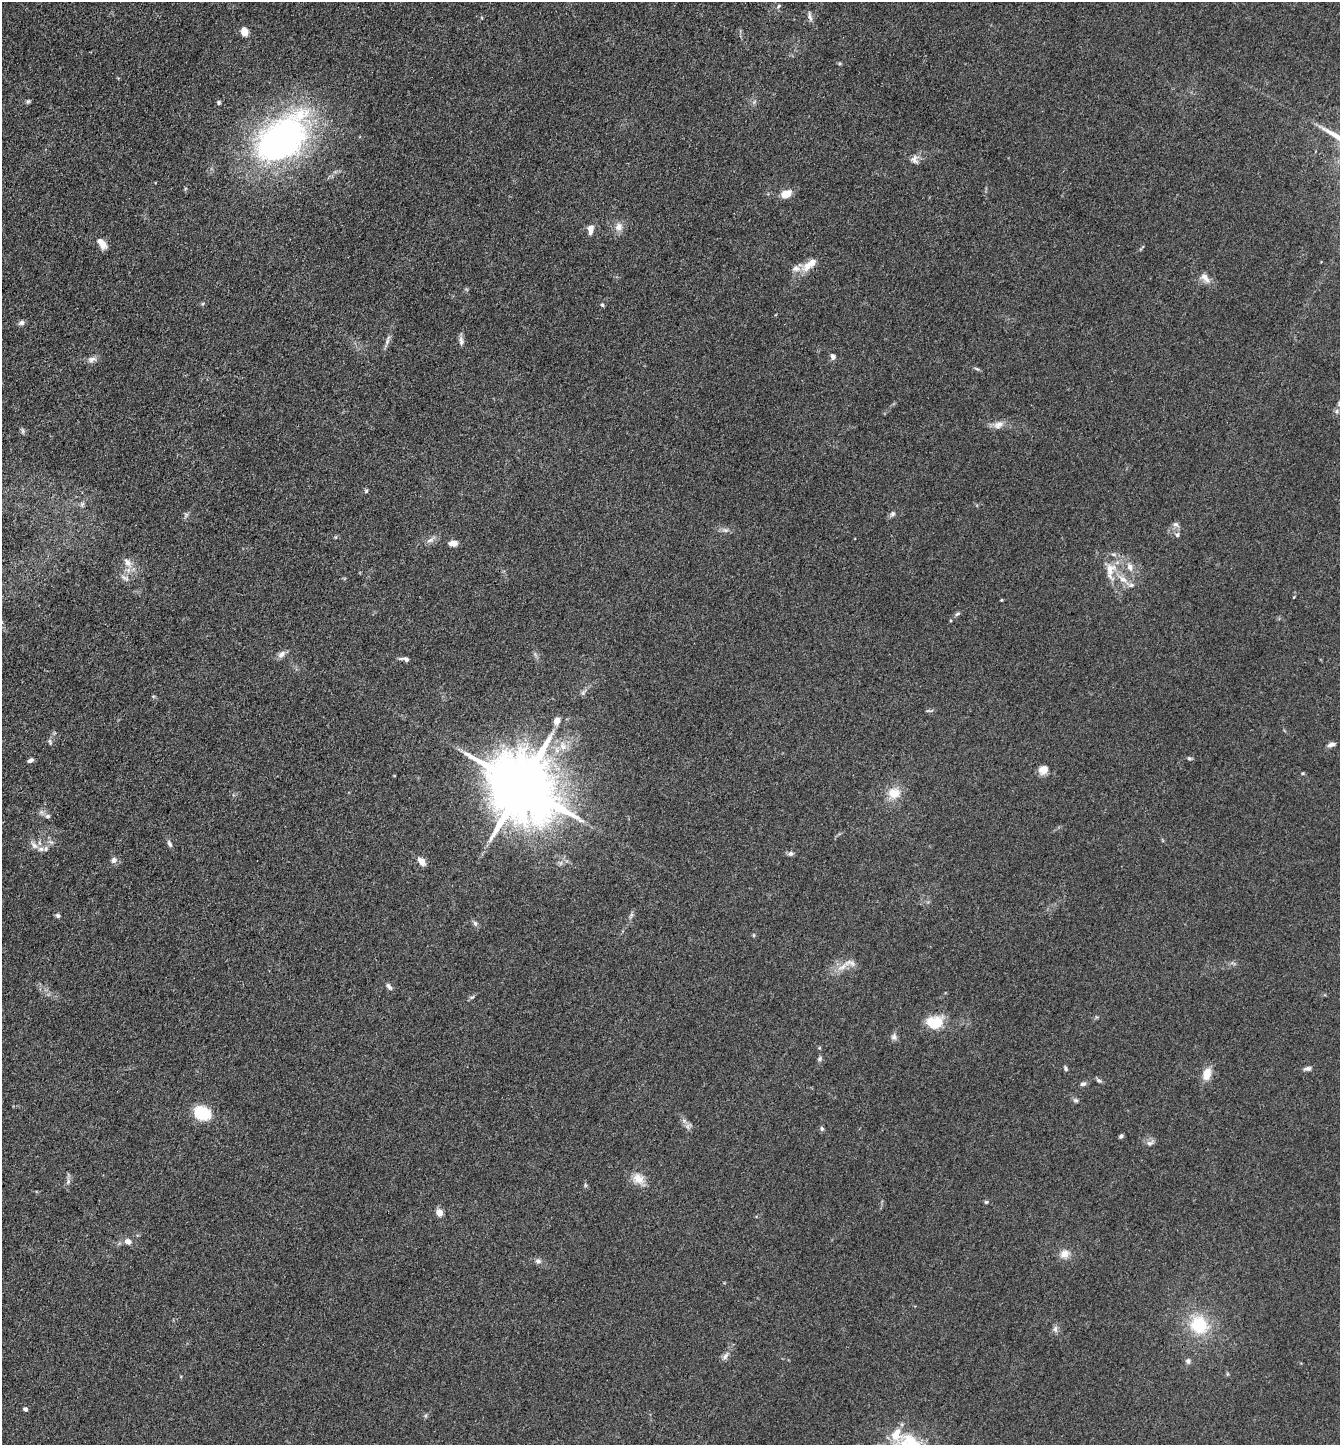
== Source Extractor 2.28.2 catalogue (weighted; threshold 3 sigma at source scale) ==
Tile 11 of 4 x 4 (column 3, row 3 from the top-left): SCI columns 2962-4299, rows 1446-2888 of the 5784 x 5775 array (HDU 1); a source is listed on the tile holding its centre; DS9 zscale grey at full resolution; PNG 1342 x 1447 px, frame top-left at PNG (2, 2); no overlay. Shown black and unused: <1% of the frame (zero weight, under 3 of 4 exposures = <1% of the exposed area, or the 3 px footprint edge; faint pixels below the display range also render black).
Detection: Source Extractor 2.28.2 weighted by HDU 2 'WHT'; one run over the whole footprint, this tile lists its part. Background 0.0825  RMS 0.0063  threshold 0.0284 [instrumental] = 3 sigma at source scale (4.5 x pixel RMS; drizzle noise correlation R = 1.50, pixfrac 1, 0.05/0.05 arcsec/px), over >= 5 px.
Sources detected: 98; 4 inside a brighter listed object's ellipse — not listed separately; the other 94 listed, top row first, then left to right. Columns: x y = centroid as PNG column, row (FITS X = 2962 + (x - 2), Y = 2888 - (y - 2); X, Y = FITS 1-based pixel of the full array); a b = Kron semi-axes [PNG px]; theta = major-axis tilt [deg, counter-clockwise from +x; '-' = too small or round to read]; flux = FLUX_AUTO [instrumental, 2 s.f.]
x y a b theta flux
779 6 6 5 - 1
810 17 14 5 -75 2.5
244 32 7 6 - 8.8
28 101 6 5 - 1
219 102 5 5 - 1.1
282 140 58 36 43 230
914 159 12 8 -68 3
786 194 9 7 25 9.3
619 227 12 10 61 4.6
590 229 10 6 85 5.1
102 244 13 7 -55 6
810 264 27 9 38 9
1205 277 15 9 -44 4.8
602 305 5 4 - 0.98
22 323 7 6 - 2.3
387 341 11 5 77 2.1
461 341 12 6 -83 2.5
833 357 8 6 -83 2.3
92 359 13 7 10 3.1
977 369 6 4 -19 0.95
1337 411 6 4 89 1.3
999 425 14 9 30 4.6
22 431 8 4 -81 1.2
366 491 5 5 - 1
82 504 8 5 65 1.5
892 514 7 6 - 1.6
186 515 6 6 - 1.3
1175 524 9 6 -29 1.9
725 530 7 5 -11 1.7
1177 535 7 5 64 1.4
430 540 11 5 25 2.5
453 543 9 6 0 3.7
128 562 16 8 -53 5.4
1130 567 14 8 -72 4.5
1110 570 28 14 -90 12
125 578 15 6 -32 2.6
1131 585 8 6 1 2.1
1294 597 4 3 - 0.46
1001 600 4 3 - 0.56
957 614 7 5 31 1.3
281 654 12 7 38 3
405 659 12 5 -9 2.3
583 693 6 6 - 1.4
557 721 7 6 - 5.3
50 742 10 4 -72 1.3
1331 744 11 5 15 2.3
563 746 14 10 -62 6.6
1189 758 7 5 -11 0.97
31 760 7 4 25 1.9
1043 770 11 9 25 5.4
1303 773 5 3 - 0.63
522 786 20 16 -39 6600
894 793 9 8 - 13
48 816 6 6 - 1.7
169 844 9 5 -66 1.8
34 845 13 7 -45 3.8
45 849 9 7 56 2.6
791 854 7 6 - 1.7
114 860 9 7 60 2.3
421 861 10 6 -48 5
58 915 7 5 -42 1.4
631 915 10 4 61 1.5
475 923 7 6 - 1.7
754 935 6 3 72 0.64
842 967 17 6 33 5.5
389 987 10 5 -54 2
472 997 7 4 35 1.1
935 1023 17 13 7 19
894 1037 9 7 -68 2.2
820 1059 7 6 - 1.3
1065 1068 7 4 -63 1.2
1307 1069 10 5 13 2.1
1207 1074 14 9 72 8.2
1098 1080 9 4 -27 1.3
1083 1084 8 5 17 1.7
1076 1100 7 6 - 1.3
202 1113 15 11 -23 26
687 1126 9 6 -73 2.3
822 1129 6 5 - 1.3
1121 1136 5 3 - 1.4
1150 1143 10 6 8 2.3
638 1179 15 12 -27 7.5
68 1182 7 5 80 1.6
986 1202 5 5 - 0.84
439 1213 5 4 - 13
128 1242 8 7 - 3.7
1064 1254 12 9 18 5.5
538 1261 8 7 - 2
1199 1325 23 21 -42 29
1055 1329 10 6 -89 2.1
725 1356 13 5 58 2.6
1188 1361 8 6 -73 1.7
25 1409 4 4 - 2.5
910 1440 25 19 -16 20
Isophote crosses this tile's border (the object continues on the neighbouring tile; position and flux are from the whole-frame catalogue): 1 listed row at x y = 910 1440